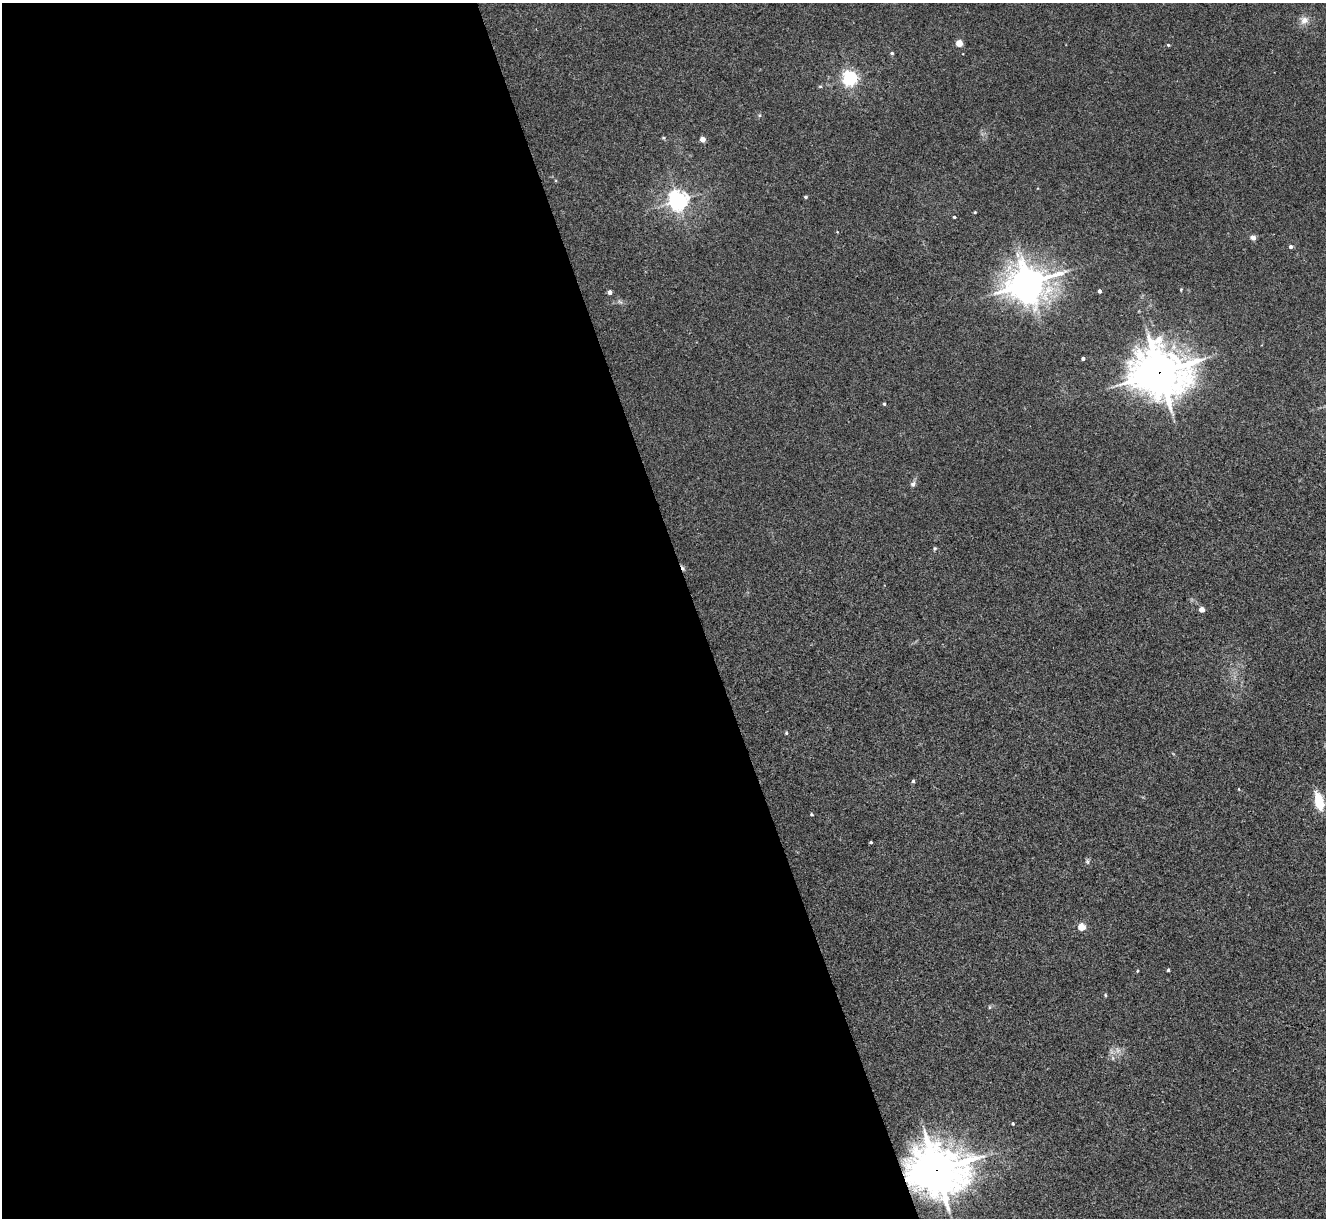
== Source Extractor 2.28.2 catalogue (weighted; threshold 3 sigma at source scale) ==
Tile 9 of 4 x 4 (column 1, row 3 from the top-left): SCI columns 4-1327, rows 1489-2704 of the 5298 x 5285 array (HDU 1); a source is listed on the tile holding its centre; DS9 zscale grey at full resolution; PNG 1328 x 1220 px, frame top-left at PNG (2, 3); no overlay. Shown black and unused: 52% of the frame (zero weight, under 3 of 4 exposures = <1% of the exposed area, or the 3 px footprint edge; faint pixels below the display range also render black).
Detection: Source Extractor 2.28.2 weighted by HDU 2 'WHT'; one run over the whole footprint, this tile lists its part. Background 0.035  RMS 0.0047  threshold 0.0211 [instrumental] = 3 sigma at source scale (4.5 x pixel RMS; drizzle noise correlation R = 1.50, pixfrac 1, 0.05/0.05 arcsec/px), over >= 5 px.
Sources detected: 33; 1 cosmic-ray / hot-pixel residue — not listed; the other 32 listed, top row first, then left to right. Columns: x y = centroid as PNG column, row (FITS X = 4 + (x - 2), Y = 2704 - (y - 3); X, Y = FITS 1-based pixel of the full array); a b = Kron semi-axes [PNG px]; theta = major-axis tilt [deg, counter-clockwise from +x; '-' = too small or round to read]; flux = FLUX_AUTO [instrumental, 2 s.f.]
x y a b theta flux
1304 20 11 9 36 3.1
959 43 4 4 - 10
1168 45 4 3 - 0.48
892 53 5 4 - 0.54
850 78 6 5 - 120
820 86 5 4 - 0.52
702 139 4 4 - 4.2
806 197 3 3 - 0.74
678 201 6 6 - 240
975 212 4 3 - 0.44
954 217 3 3 - 0.57
1253 238 7 6 - 1.5
1291 247 4 4 - 1.3
1028 283 13 10 27 930
1099 291 3 3 - 1.3
610 292 4 4 - 2.3
1083 359 3 3 - 1.1
1160 372 19 16 -10 1300
884 404 4 3 - 0.53
913 484 7 6 - 1.3
935 548 5 4 - 0.58
1202 610 4 4 - 4.4
786 733 4 4 - 0.56
913 781 4 4 - 0.69
1319 801 18 8 -77 11
811 814 3 3 - 0.58
871 842 3 2 - 0.55
1082 927 4 4 - 11
1168 970 3 3 - 0.63
1105 995 5 3 - 0.43
1013 1124 4 4 - 0.52
937 1170 19 16 -13 1200
Overlapping masked pixels (flux is a lower limit): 2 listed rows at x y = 1160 372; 937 1170